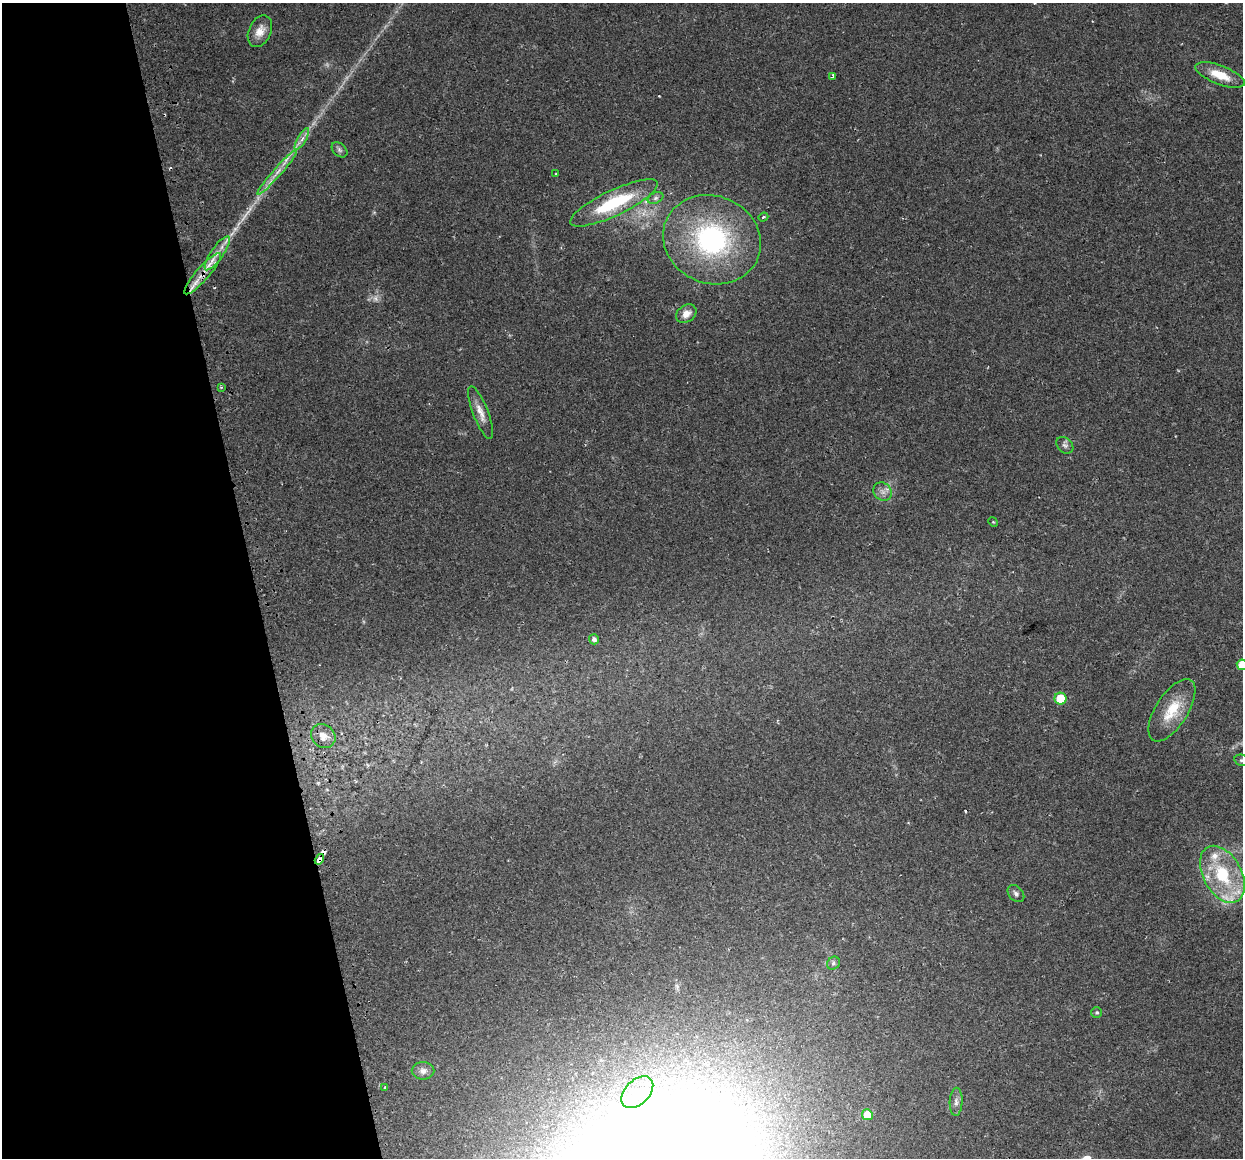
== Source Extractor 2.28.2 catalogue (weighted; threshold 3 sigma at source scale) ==
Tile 5 of 4 x 4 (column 1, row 2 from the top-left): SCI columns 32-1272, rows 2403-3558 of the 5027 x 4754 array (HDU 1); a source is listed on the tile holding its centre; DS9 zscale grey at full resolution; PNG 1245 x 1160 px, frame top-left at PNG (2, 3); each listed source drawn as its Kron ellipse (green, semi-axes under 4 px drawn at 4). Shown black and unused: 20% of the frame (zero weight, under 2 of 3 exposures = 2% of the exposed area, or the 3 px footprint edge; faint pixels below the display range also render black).
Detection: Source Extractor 2.28.2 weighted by HDU 2 'WHT'; one run over the whole footprint, this tile lists its part. Background 0.108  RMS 0.011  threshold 0.0482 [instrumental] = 3 sigma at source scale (4.5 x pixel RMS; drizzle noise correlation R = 1.50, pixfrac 1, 0.0396/0.0396 arcsec/px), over >= 5 px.
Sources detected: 47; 2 too faint to see at this stretch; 3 cosmic-ray / hot-pixel residue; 1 long thin detection or spike segment (spike, bleed or trail) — neither listed nor drawn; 6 inside a brighter listed object's ellipse — not listed separately; the other 35 listed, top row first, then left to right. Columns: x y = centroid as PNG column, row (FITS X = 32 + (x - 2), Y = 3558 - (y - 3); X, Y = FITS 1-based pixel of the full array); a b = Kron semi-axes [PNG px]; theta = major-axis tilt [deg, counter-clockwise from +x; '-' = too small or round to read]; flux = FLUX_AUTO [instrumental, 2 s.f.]
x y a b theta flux
260 31 17 11 65 11
1220 75 26 9 -21 22
833 77 3 3 - 79
302 139 12 4 60 5.1
339 150 9 6 -42 2.8
277 172 29 4 49 12
556 174 3 2 - 0.78
656 198 8 5 27 3
614 203 48 12 25 71
763 217 5 4 - 1.9
712 240 50 44 -23 180
217 253 20 6 55 12
203 274 27 6 49 16
686 314 11 8 36 8.2
221 387 3 2 - 1.4
481 413 28 7 -69 11
1065 445 9 7 -43 3.5
883 492 10 8 -45 5.9
993 522 5 4 - 1.1
594 639 5 5 - 3.8
1242 665 5 5 - 30
1060 699 6 6 - 26
1172 710 35 16 57 34
323 736 13 11 -40 11
1241 760 7 5 -12 2.1
319 859 5 4 - 12
1222 874 31 19 -61 65
1016 894 10 7 -48 3.7
833 963 7 6 - 2.7
1097 1012 5 5 - 1.6
423 1071 11 8 0 5.6
385 1088 3 3 - 6.4
637 1092 19 12 44 19
956 1102 14 6 87 4.7
867 1115 5 5 - 21
Overlapping masked pixels (flux is a lower limit): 2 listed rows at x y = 203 274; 319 859
Isophote crosses this tile's border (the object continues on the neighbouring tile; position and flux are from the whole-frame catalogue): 2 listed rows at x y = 1242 665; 1241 760